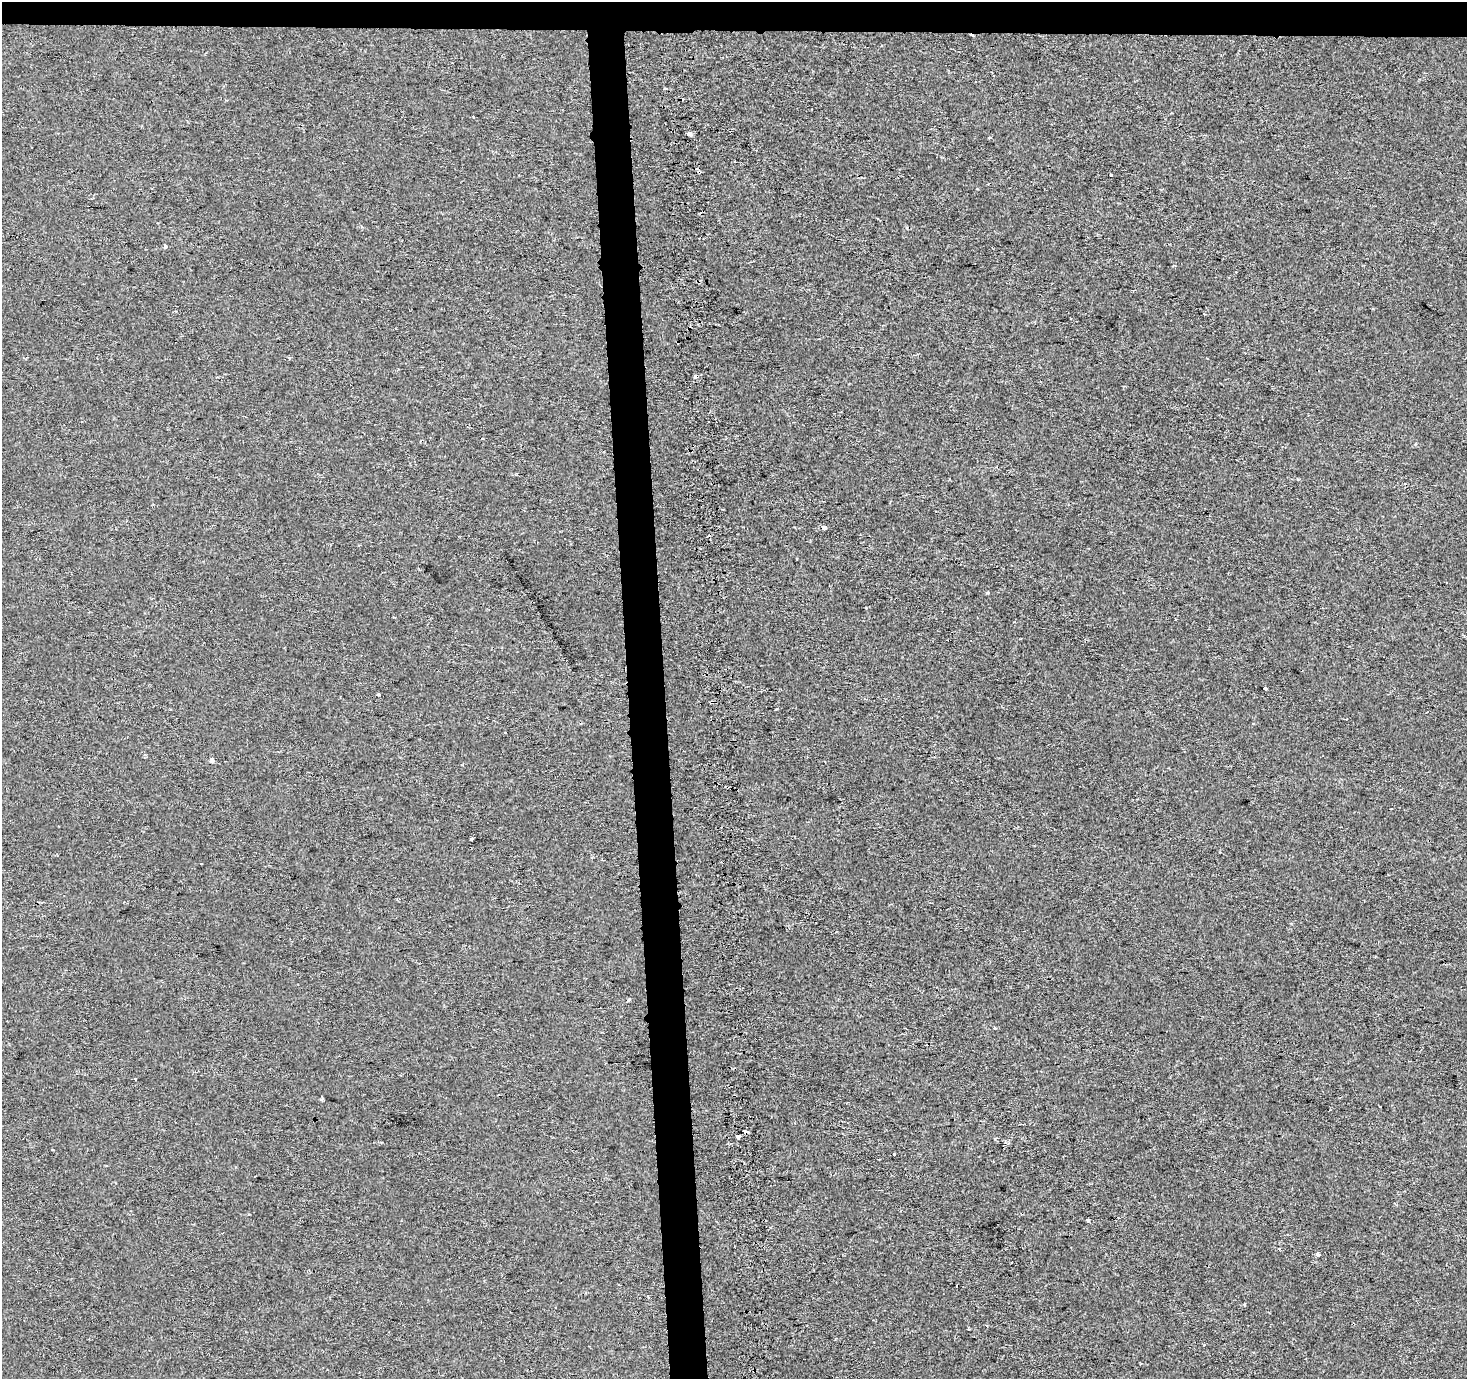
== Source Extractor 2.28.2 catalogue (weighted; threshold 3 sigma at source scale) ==
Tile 2 of 3 x 3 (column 2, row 1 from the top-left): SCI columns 1466-2930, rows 2756-4132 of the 4459 x 4133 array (HDU 1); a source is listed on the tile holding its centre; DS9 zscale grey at full resolution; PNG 1469 x 1381 px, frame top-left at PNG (2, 2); no overlay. Shown black and unused: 5% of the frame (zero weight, under 2 of 3 exposures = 3% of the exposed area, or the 3 px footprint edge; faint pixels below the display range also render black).
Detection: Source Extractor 2.28.2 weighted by HDU 2 'WHT'; one run over the whole footprint, this tile lists its part. Background -6.25e-04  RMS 0.003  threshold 0.0135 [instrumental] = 3 sigma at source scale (4.5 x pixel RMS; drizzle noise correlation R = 1.50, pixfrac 1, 0.0396/0.0396 arcsec/px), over >= 5 px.
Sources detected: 34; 10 cosmic-ray / hot-pixel residue — not listed; the other 24 listed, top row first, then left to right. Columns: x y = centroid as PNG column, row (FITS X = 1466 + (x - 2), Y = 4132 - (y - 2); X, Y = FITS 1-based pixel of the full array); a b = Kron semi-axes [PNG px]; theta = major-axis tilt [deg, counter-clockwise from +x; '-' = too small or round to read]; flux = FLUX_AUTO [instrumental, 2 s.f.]
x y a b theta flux
665 89 4 3 - 0.29
689 134 4 3 - 1.9
990 137 4 3 - 0.4
699 172 4 4 - 0.35
1111 174 3 3 - 1.8
165 246 4 4 - 3.6
824 528 3 3 - 22
987 593 3 3 - 0.35
1265 688 4 3 - 2
378 695 3 3 - 1.5
712 702 5 3 - 0.35
505 733 3 2 - 0.31
212 760 3 3 - 1.2
471 839 3 3 - 1.7
628 1000 4 3 - 1.2
995 1028 4 2 - 0.27
322 1099 4 3 - 0.49
745 1132 4 4 - 1.7
738 1137 3 3 - 1.2
894 1154 3 3 - 2.6
1088 1220 4 3 - 0.38
1318 1255 3 3 - 0.98
648 1296 3 3 - 0.54
1244 1305 4 3 - 0.32
Overlapping masked pixels (flux is a lower limit): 3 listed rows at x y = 699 172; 712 702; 745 1132